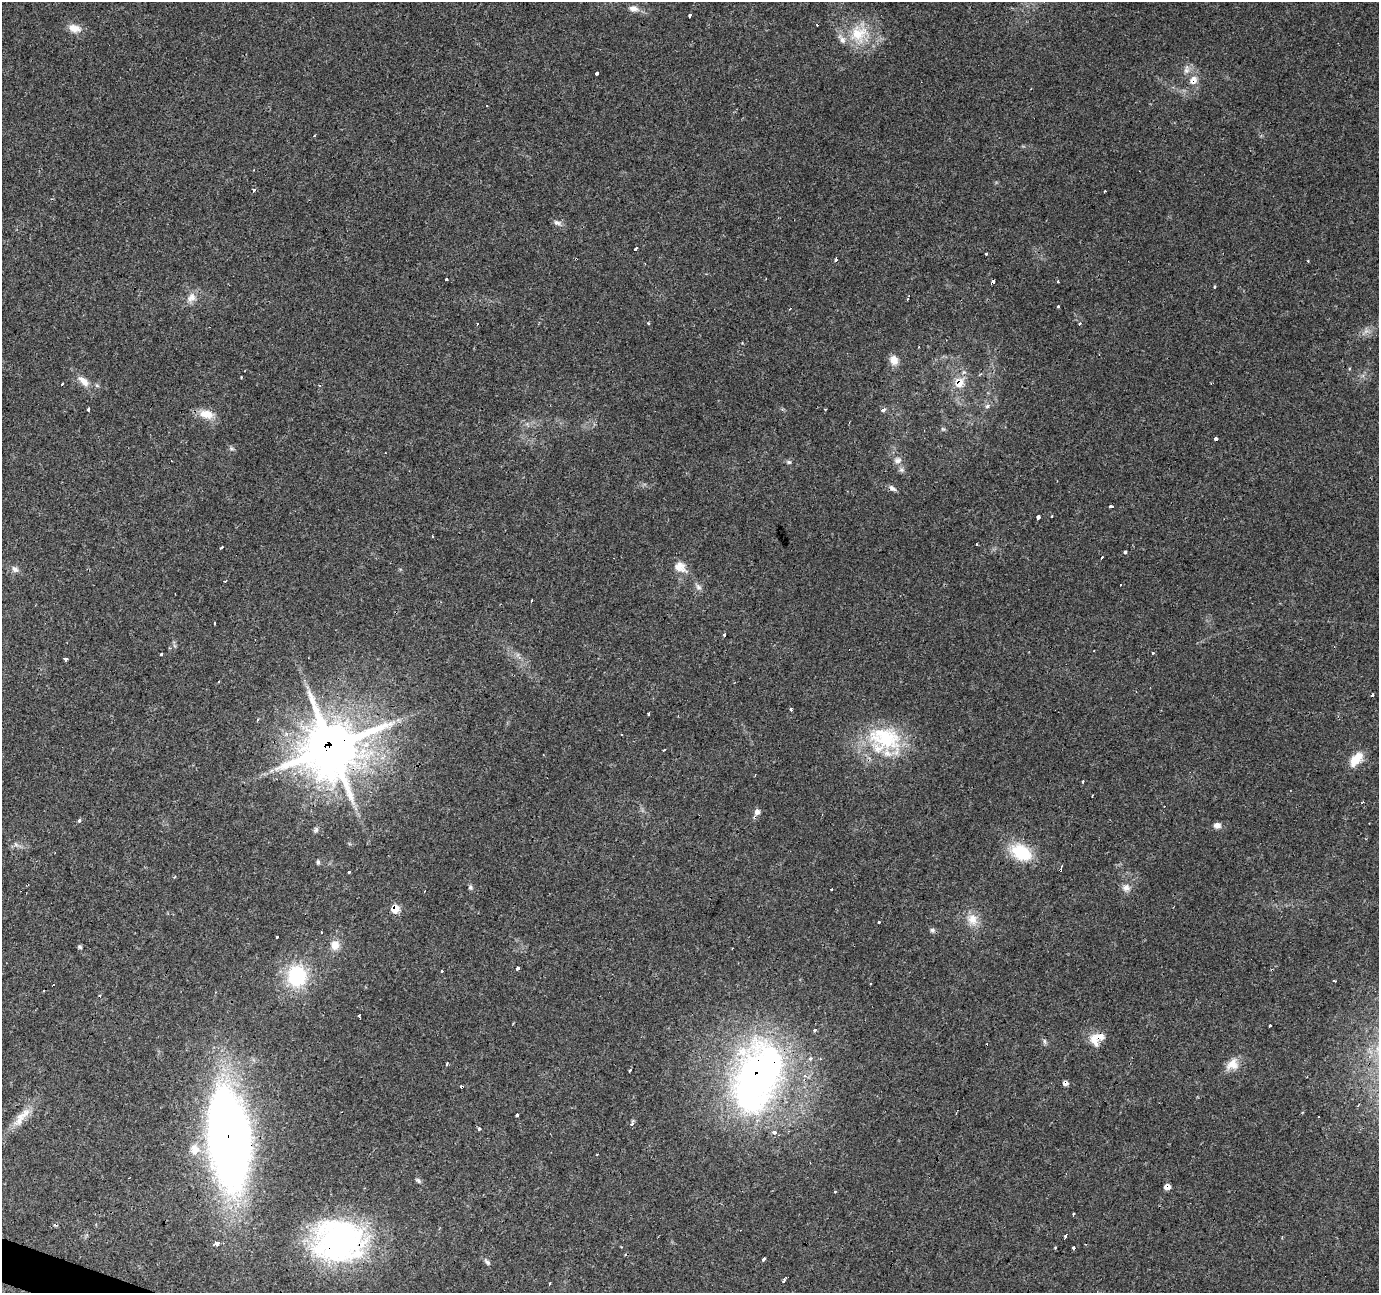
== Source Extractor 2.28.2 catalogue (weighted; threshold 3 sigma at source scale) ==
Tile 7 of 4 x 4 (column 3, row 2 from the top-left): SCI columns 2754-4130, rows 2792-4082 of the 5510 x 5647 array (HDU 1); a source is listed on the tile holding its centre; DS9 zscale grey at full resolution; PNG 1381 x 1295 px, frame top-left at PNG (2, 2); no overlay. Shown black and unused: <1% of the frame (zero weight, under 3 of 4 exposures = <1% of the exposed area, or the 3 px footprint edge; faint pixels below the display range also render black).
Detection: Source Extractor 2.28.2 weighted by HDU 2 'WHT'; one run over the whole footprint, this tile lists its part. Background 0.0565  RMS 0.0043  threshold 0.0191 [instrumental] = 3 sigma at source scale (4.5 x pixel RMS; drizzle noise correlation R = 1.50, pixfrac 1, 0.0396/0.0396 arcsec/px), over >= 5 px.
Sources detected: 151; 1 too faint to see at this stretch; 1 inside a brighter object's white glare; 29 cosmic-ray / hot-pixel residue — not listed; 9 inside a brighter listed object's ellipse — not listed separately; the other 111 listed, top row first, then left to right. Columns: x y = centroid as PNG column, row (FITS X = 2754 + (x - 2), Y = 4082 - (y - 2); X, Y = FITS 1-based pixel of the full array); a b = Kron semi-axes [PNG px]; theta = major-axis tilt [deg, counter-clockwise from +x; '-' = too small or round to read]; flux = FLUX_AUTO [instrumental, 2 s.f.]
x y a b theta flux
633 8 13 8 -7 2.6
690 15 3 3 - 4.5
74 28 16 10 -12 4.1
858 34 24 24 - 16
1187 70 14 7 87 2.2
597 73 3 3 - 3
1193 80 13 10 61 3.9
254 190 4 3 - 2.1
1105 191 3 3 - 0.61
557 223 10 6 -24 1.6
636 248 4 3 - 5.8
986 254 3 3 - 1.3
576 259 3 3 - 0.42
836 260 3 3 - 2.3
1308 261 3 2 - 0.6
446 280 3 3 - 1.4
1058 281 3 2 - 0.67
993 282 4 3 - 2.1
1215 286 3 3 - 0.96
191 298 14 11 41 3.6
1058 306 3 3 - 1.9
1079 324 4 3 - 0.75
894 360 11 9 -68 3.8
83 381 19 9 -44 4.3
959 383 10 8 57 6
319 385 4 2 - 0.34
988 405 4 4 - 1.9
88 409 3 3 - 2.6
825 409 3 2 - 0.39
883 409 3 3 - 20
206 414 20 11 -12 5.7
943 429 6 4 -41 0.61
1216 439 4 3 - 2.8
231 448 7 4 -19 0.71
897 460 9 8 - 1.9
789 462 6 4 -8 0.73
902 470 7 6 - 1
892 488 11 6 -32 1.4
1111 506 4 3 - 1.6
1038 517 4 3 - 7.3
976 544 3 2 - 0.37
222 547 3 3 - 1.5
1125 552 3 3 - 3.6
1102 557 3 3 - 4.1
680 567 19 13 -35 4.6
15 569 10 7 -38 1.8
225 581 3 2 - 0.43
698 587 10 7 -45 1.5
531 601 4 3 - 0.78
724 635 4 3 - 2.4
1153 653 3 3 - 0.87
162 654 3 3 - 8.1
65 659 3 3 - 1.8
791 709 3 3 - 0.99
648 714 3 3 - 2.9
886 739 48 34 12 33
331 747 19 17 38 2000
1356 759 19 11 45 6.6
1082 782 3 3 - 0.54
757 812 7 6 - 1.6
755 817 3 3 - 2.9
79 821 4 3 - 2
1217 825 10 7 -1 1.8
316 830 8 6 68 0.97
1021 852 27 18 -31 16
318 862 7 4 -90 0.73
1060 870 4 3 - 3.3
349 872 3 3 - 1.6
175 877 4 3 - 0.57
470 887 7 6 - 0.88
1126 888 11 10 - 2.6
831 889 3 2 - 0.48
395 909 7 6 - 7.6
972 919 17 13 -67 5.5
879 922 3 3 - 1.1
932 930 7 6 - 0.94
277 937 3 3 - 1.2
335 945 12 10 -87 4.2
80 947 5 4 - 0.74
518 968 3 3 - 5.2
442 971 3 3 - 0.66
297 976 27 24 84 27
871 984 3 2 - 0.51
1270 1026 3 3 - 1.4
815 1030 3 3 - 1.3
1100 1036 17 10 3 4.4
810 1058 4 4 - 1.7
447 1064 3 2 - 0.9
1232 1064 17 14 38 4.9
630 1071 3 3 - 1.7
758 1074 89 49 78 190
26 1112 18 9 43 4.4
517 1115 3 3 - 5.4
632 1124 3 3 - 8.4
479 1129 4 3 - 1
229 1138 79 32 -83 420
195 1149 13 12 - 5.8
597 1154 3 3 - 0.85
418 1180 8 5 -38 0.85
1167 1187 6 5 - 2.7
834 1192 3 3 - 0.71
1074 1214 3 3 - 0.94
55 1225 6 3 -17 0.5
1066 1235 4 3 - 3.7
339 1241 59 48 3 96
218 1243 4 3 - 4.3
1055 1247 3 3 - 1.1
1073 1248 4 3 - 3
764 1259 4 3 - 6.4
487 1262 9 5 -45 1.1
784 1280 6 3 56 1.2
Overlapping masked pixels (flux is a lower limit): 14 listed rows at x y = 1193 80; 576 259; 993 282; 959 383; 1216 439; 331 747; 755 817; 1060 870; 395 909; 1100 1036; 758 1074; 229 1138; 1167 1187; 339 1241